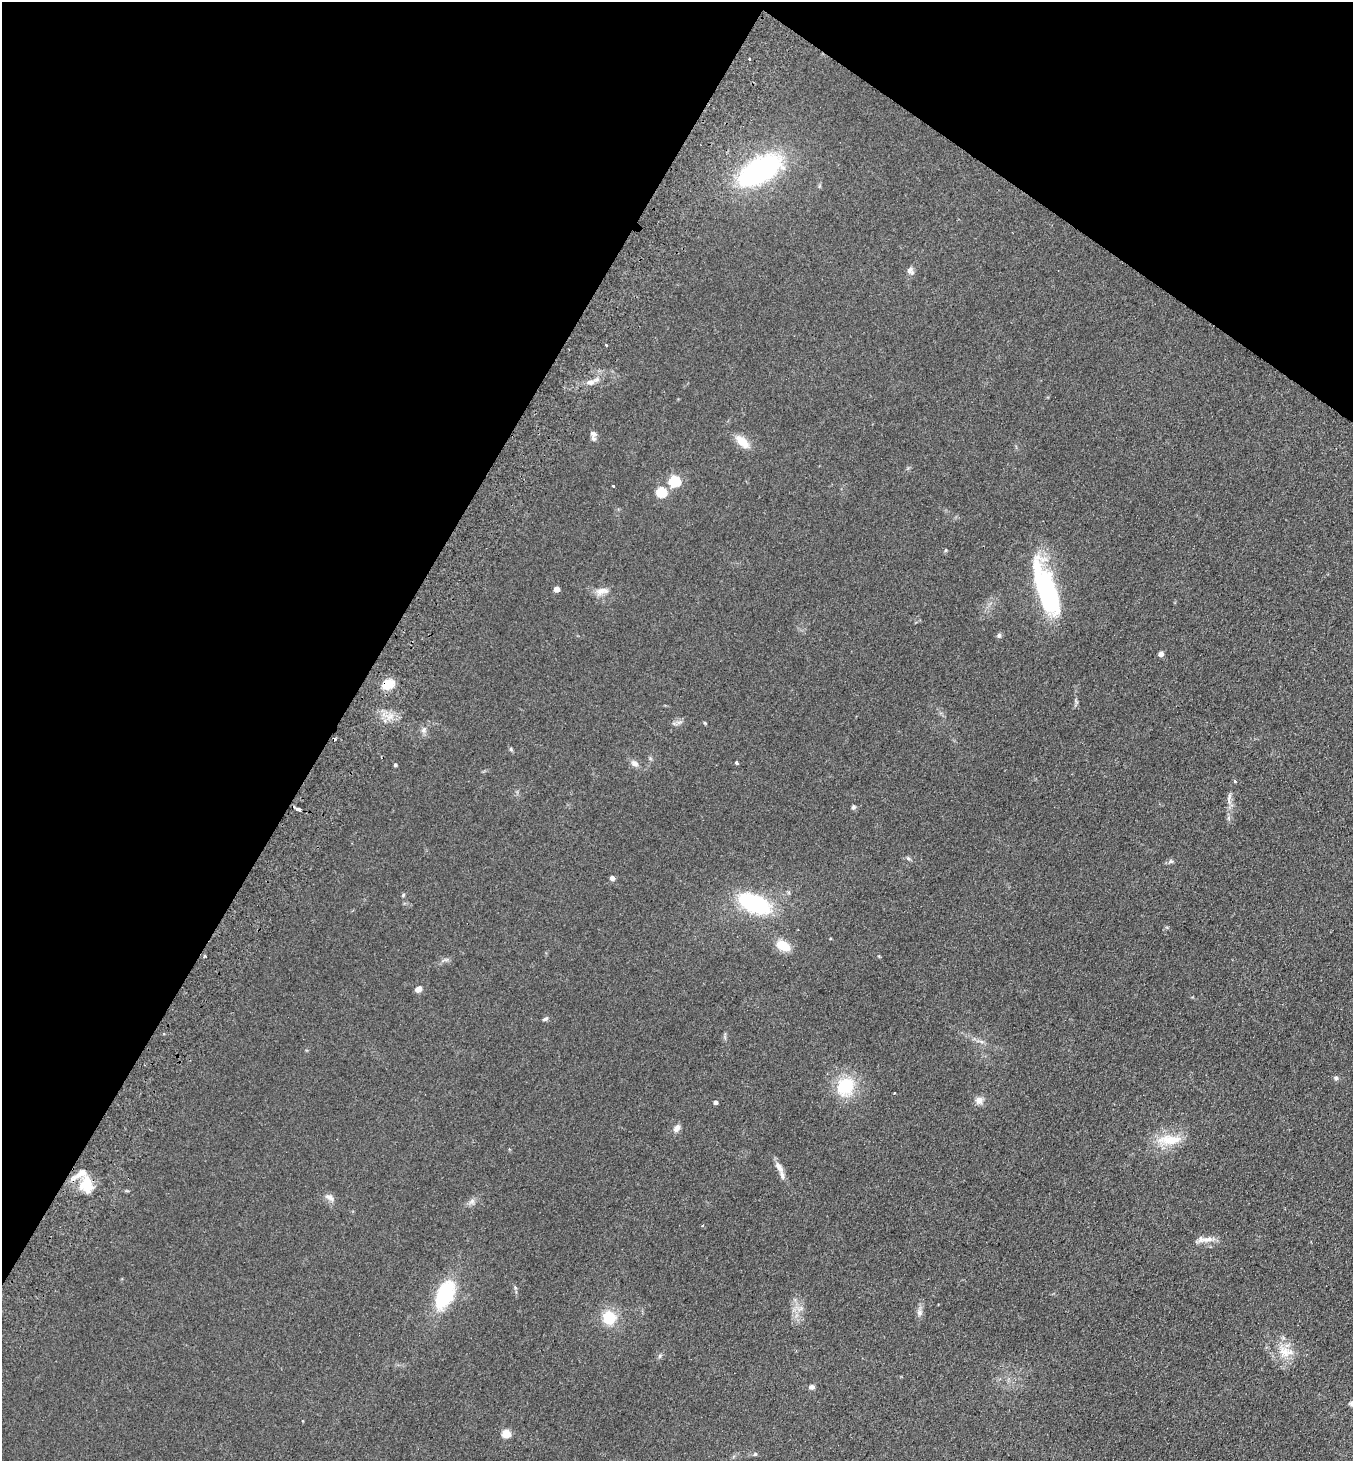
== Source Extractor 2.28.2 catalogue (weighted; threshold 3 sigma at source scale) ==
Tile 2 of 4 x 4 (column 2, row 1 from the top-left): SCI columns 1553-2903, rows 4413-5871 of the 5946 x 5905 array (HDU 1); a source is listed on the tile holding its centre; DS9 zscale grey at full resolution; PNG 1355 x 1463 px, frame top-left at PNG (2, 2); no overlay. Shown black and unused: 31% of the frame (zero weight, under 2 of 3 exposures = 3% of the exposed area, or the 3 px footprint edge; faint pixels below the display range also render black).
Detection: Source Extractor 2.28.2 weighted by HDU 2 'WHT'; one run over the whole footprint, this tile lists its part. Background 0.0927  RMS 0.0099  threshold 0.0445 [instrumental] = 3 sigma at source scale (4.5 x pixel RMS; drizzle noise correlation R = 1.50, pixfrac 1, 0.05/0.05 arcsec/px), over >= 5 px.
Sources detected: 63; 2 inside a brighter object's white glare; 3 cosmic-ray / hot-pixel residue — not listed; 1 inside a brighter listed object's ellipse — not listed separately; the other 57 listed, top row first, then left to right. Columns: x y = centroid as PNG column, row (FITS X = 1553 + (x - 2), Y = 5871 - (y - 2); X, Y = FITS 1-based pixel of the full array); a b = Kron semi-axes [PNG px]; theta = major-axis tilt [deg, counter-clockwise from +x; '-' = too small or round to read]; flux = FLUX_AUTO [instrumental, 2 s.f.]
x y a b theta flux
749 59 3 3 - 2.4
760 170 41 20 30 180
910 271 12 7 -55 3.4
591 382 9 6 -5 4.6
593 434 9 8 - 3.6
742 441 20 9 -41 13
675 481 6 5 - 87
613 486 3 3 - 2.7
661 492 5 5 - 57
946 550 5 4 - 1
557 589 4 4 - 9
602 591 20 9 9 7.4
1047 591 74 23 -67 94
999 635 7 5 89 2.1
1161 654 4 4 - 7
388 684 14 11 19 15
705 723 5 4 - 0.93
424 730 8 6 57 2.9
511 749 6 4 -89 1.2
635 763 11 7 -30 4.2
737 763 3 3 - 2.5
395 765 4 4 - 1.8
1235 781 3 3 - 1.9
1229 798 16 5 84 4.4
853 807 6 6 - 1.9
298 810 4 3 - 3.1
908 858 6 4 -45 1.6
1171 861 7 5 -43 1.8
612 878 4 4 - 4.7
403 895 6 4 47 1.1
754 903 24 12 -24 120
783 946 15 9 -24 19
205 956 3 3 - 1.7
418 989 7 6 - 5.8
545 1019 8 5 28 2
981 1041 7 4 -19 2.2
1336 1078 7 6 - 1.9
845 1086 24 20 58 39
894 1093 3 2 - 1.4
979 1100 11 10 - 5.4
716 1102 4 4 - 3.3
677 1128 9 7 55 5.1
1170 1140 34 12 0 24
778 1167 17 8 -57 7.3
86 1184 19 14 -88 23
329 1197 13 7 -33 5
472 1202 8 7 - 3.6
1208 1239 18 7 8 7.4
445 1294 23 12 65 79
919 1313 9 8 - 3.6
609 1318 14 13 - 27
1284 1352 18 15 -80 17
660 1356 6 4 88 1.5
812 1387 7 6 - 2.7
303 1421 4 2 - 0.72
506 1433 5 5 - 38
755 1454 5 4 - 1.4
Overlapping masked pixels (flux is a lower limit): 2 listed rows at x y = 388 684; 86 1184